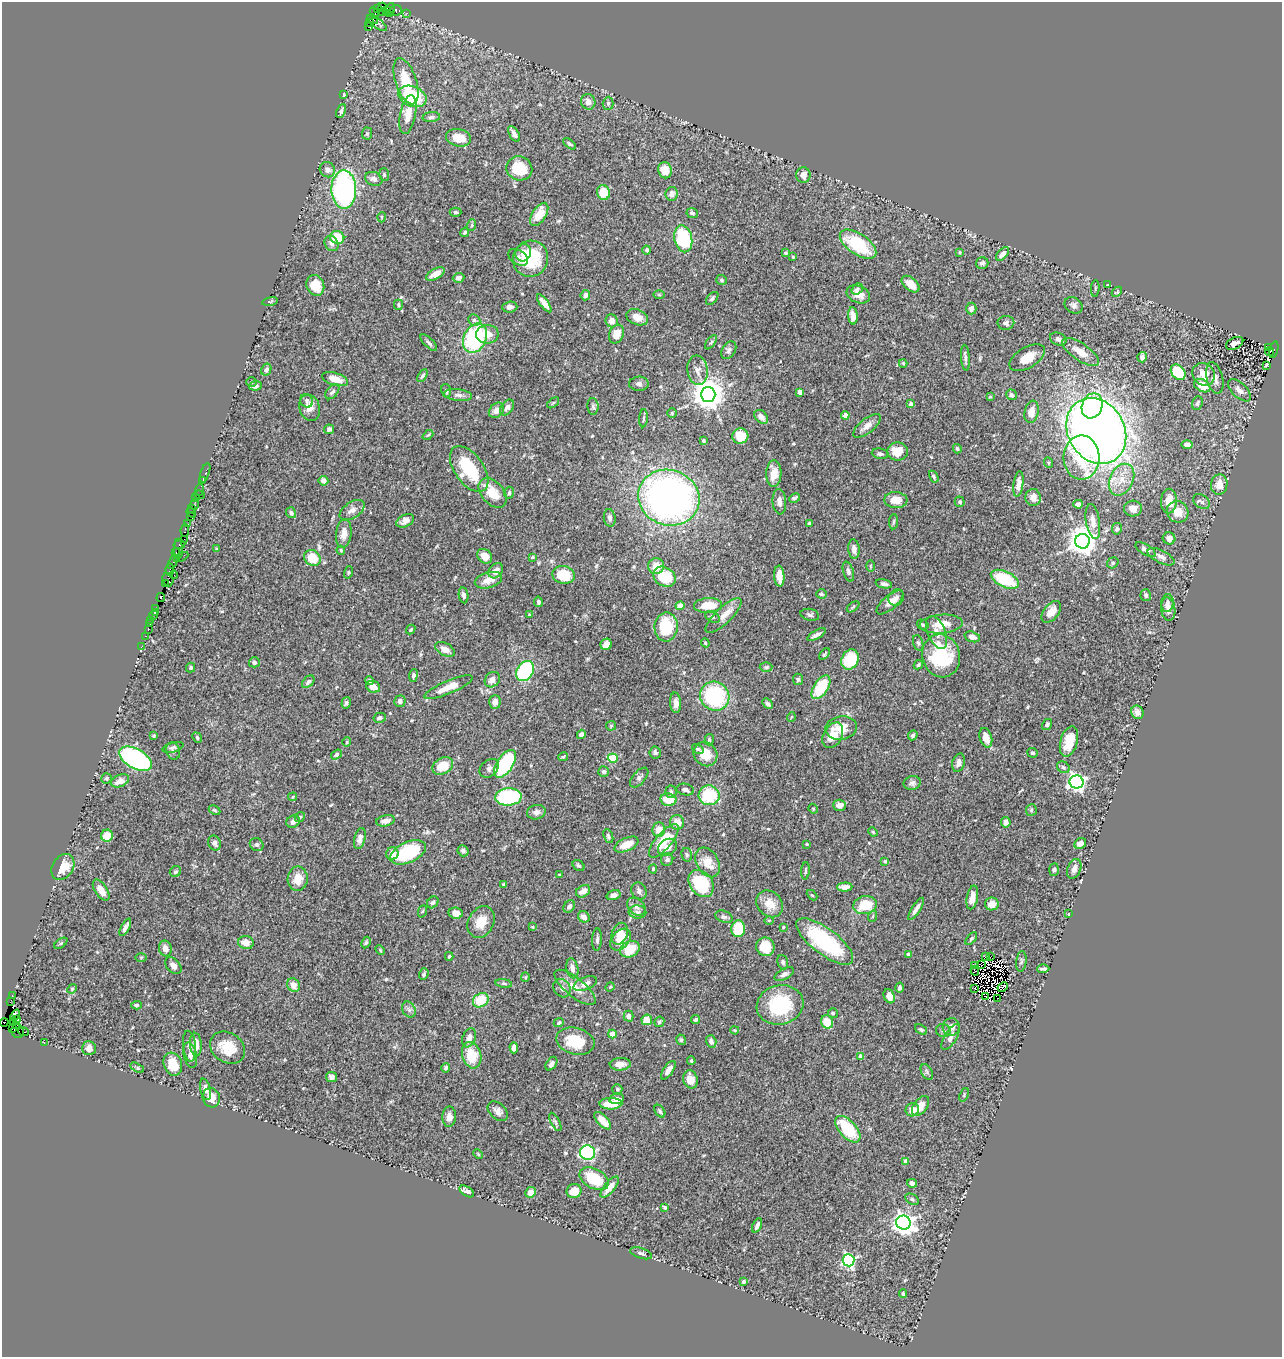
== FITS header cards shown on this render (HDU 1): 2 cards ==
NAXIS1  =                 1280
NAXIS2  =                 1355

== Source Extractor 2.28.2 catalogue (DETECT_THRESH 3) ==
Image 1280 x 1355 px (HDU 1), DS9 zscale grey, 1 PNG px = 1 image px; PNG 1284 x 1359 px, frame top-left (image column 1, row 1355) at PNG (2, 2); each listed source drawn as its Kron ellipse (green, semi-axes under 4 px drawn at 4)
Background 0.495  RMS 0.025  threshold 0.0757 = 3 sigma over >= 5 px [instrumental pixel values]
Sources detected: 548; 11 with non-positive FLUX_AUTO (blend fragments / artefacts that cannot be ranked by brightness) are neither listed nor drawn; of the other 537, the 500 brightest by FLUX_AUTO listed and drawn (37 fainter detections omitted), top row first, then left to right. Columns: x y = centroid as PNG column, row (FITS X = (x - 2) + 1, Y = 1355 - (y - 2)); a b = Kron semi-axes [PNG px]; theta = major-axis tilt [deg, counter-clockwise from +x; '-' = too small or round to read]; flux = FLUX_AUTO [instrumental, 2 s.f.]
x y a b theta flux
383 7 4 3 - 19
377 9 3 2 - 22
391 9 5 4 - 67
386 10 4 3 - 39
395 11 6 5 - 56
374 13 6 3 -65 42
382 13 3 2 - 210
407 13 2 2 - 12
389 14 4 2 - 12
373 19 6 2 -35 22
369 23 4 3 - 14
377 23 12 5 -35 3.8
368 26 3 2 - 12
406 81 24 10 -72 51
344 94 4 2 - 2
412 96 15 10 -23 88
588 102 8 7 - 11
608 103 6 5 - 3.1
341 111 7 4 64 4.9
408 114 19 8 79 22
431 117 9 5 5 4.9
367 134 6 5 - 2.7
514 134 9 4 -60 6.3
459 138 13 8 -12 34
570 144 8 4 -38 3.2
519 168 13 12 - 52
327 170 8 7 - 8.9
665 170 8 6 -78 24
384 175 6 5 - 3
803 175 8 7 - 11
374 179 9 6 -22 7.4
344 189 19 12 -90 320
603 193 7 6 - 41
672 194 7 6 - 9.2
455 212 6 4 -1 3.5
692 213 5 5 - 4
539 214 13 6 57 31
382 217 5 3 - 1.7
472 225 6 3 72 2.2
465 232 5 4 - 3.4
337 237 7 6 - 48
683 239 14 9 -79 150
332 243 8 6 -60 7.1
858 244 21 10 -34 110
647 250 4 4 - 3.7
960 252 3 3 - 2.4
523 253 9 7 69 11
785 253 3 3 - 2.5
1003 254 8 4 47 9.3
518 257 11 7 -34 6.4
793 257 4 3 - 1.7
530 259 18 17 - 76
982 263 6 5 - 5
435 274 10 5 29 17
459 278 6 5 - 5.6
722 280 5 5 - 3
910 284 10 6 -40 21
315 285 10 8 -70 30
1108 285 3 3 - 2.4
1095 288 8 3 85 2.5
857 289 6 5 - 4.7
1117 292 6 4 45 2.4
858 294 12 8 -22 16
585 295 5 4 - 7
659 295 6 4 0 2.1
712 298 8 4 48 3.8
270 301 8 3 12 2.3
544 303 11 4 -54 11
398 305 5 4 - 2.8
1074 305 9 7 -34 6.5
510 307 7 5 4 6.8
971 308 6 5 - 6.7
853 316 9 4 -86 12
637 317 11 7 -22 16
474 320 6 5 - 3.8
612 321 6 6 - 13
1006 323 8 7 - 5.4
487 334 11 9 0 18
616 334 9 7 66 19
475 338 15 11 64 180
1058 339 8 6 -23 6.6
711 342 8 4 53 2.8
429 343 11 4 -44 4.7
1235 343 9 5 27 12
1269 347 3 3 - 46
729 350 9 6 57 5.6
1274 350 8 3 76 140
1270 351 5 3 - 55
1081 352 21 8 -35 23
1142 357 5 5 - 5.7
965 358 13 4 -86 4.9
1027 358 20 10 30 26
903 363 4 3 - 2
1266 365 3 2 - 1.7
266 370 6 5 - 5.6
698 370 15 10 -83 13
1178 372 8 6 -49 69
1204 374 12 10 -50 23
422 376 7 4 58 4
1215 378 16 8 -76 10
335 379 13 6 -17 21
251 382 5 5 - 2.8
639 384 10 7 1 4.7
255 386 6 5 - 7.8
1202 386 9 6 -29 31
1239 390 14 7 -45 9.9
446 391 7 5 -79 3.6
332 392 9 5 49 4.6
800 392 4 4 - 13
458 395 14 6 -7 7.4
708 395 7 7 - 3400
1011 395 5 5 - 4.8
990 397 4 3 - 1.7
307 401 7 6 - 4
553 403 7 3 37 2.2
1197 403 7 5 68 3.8
911 404 4 3 - 7.9
593 406 8 5 -87 4.4
1092 406 13 10 68 120
310 408 13 10 -72 15
507 408 9 5 55 5.9
496 410 9 6 45 8.6
1032 412 11 7 78 15
672 413 4 4 - 2.1
845 415 4 4 - 25
761 417 8 5 -45 11
643 418 9 3 86 2.8
867 426 17 7 39 14
329 429 5 4 - 5.1
1096 431 34 28 -59 2100
428 435 6 3 43 2.1
740 436 8 7 - 39
703 441 3 3 - 3.3
1187 445 6 4 0 7.3
957 449 4 4 - 3.1
898 451 10 9 - 30
880 454 8 5 -9 4
1082 458 22 18 90 73
1049 463 5 3 - 1.8
469 469 26 14 -54 92
205 473 10 2 72 13
774 474 13 7 89 18
934 477 6 4 -61 2.7
1121 480 16 11 65 27
202 481 3 2 - 4.7
323 481 5 5 - 8.3
1018 484 13 5 82 12
1219 485 10 8 81 16
199 490 6 3 70 81
492 493 17 11 -48 36
509 493 6 4 73 3.2
199 495 6 2 -5 9.9
196 498 3 2 - 5.7
669 498 31 27 -19 860
795 498 6 4 27 3.7
1033 498 8 7 - 16
896 500 11 8 -3 21
1169 501 12 8 88 22
779 502 13 6 -86 9.9
960 502 5 5 - 3.3
1202 502 9 6 -35 4.8
195 504 5 3 - 48
1078 504 5 4 - 9.1
192 509 4 3 - 33
1133 509 9 8 - 12
352 510 14 8 34 10
1178 512 11 10 - 22
191 513 5 3 - 46
291 513 5 5 - 4.2
190 516 3 2 - 30
610 518 9 6 -82 5.4
405 521 9 6 29 10
1093 521 18 7 -80 14
893 522 8 3 84 2.4
809 523 4 3 - 5.7
188 524 3 2 - 35
1117 529 6 5 - 5.4
185 530 6 3 82 50
344 534 14 7 83 14
1169 538 6 6 - 10
184 539 2 2 - 9.3
1082 541 7 7 - 2600
179 545 6 3 10 50
178 549 10 3 -89 69
217 549 3 3 - 2.3
854 549 10 5 -86 7.6
341 550 4 3 - 1.7
1146 550 11 5 -32 8.2
176 553 4 2 - 40
485 556 8 6 -45 16
181 557 8 3 26 53
532 557 4 3 - 2
1161 557 14 6 -27 7.9
312 558 9 7 -38 47
173 562 7 3 65 120
1113 563 6 5 - 3.6
656 566 8 8 - 23
870 566 6 4 90 1.8
170 569 6 3 80 76
496 571 8 6 49 11
349 572 6 4 73 2.2
848 572 10 5 -74 5.4
174 575 4 2 - 23
564 575 11 8 -10 57
779 576 10 5 -86 17
665 577 12 9 -31 63
1005 579 15 7 -25 81
168 580 7 5 -68 99
488 580 14 7 15 18
165 584 3 3 - 20
884 584 8 4 -12 4.6
821 594 5 4 - 3.4
464 595 8 5 -82 6.1
1146 595 6 5 - 4.6
161 598 4 3 - 38
896 598 8 7 - 6
538 602 5 4 - 4.3
890 602 16 7 40 13
1167 603 9 6 84 5.8
708 605 14 7 3 32
680 606 4 4 - 18
853 607 7 3 38 2.4
156 609 3 3 - 22
1168 609 12 7 -82 11
155 612 4 2 - 59
1051 612 12 7 51 17
153 615 4 3 - 30
529 615 4 3 - 1.9
724 615 23 8 44 18
810 615 9 5 -13 4.6
713 617 8 5 -28 3.3
151 620 3 2 - 9.4
150 624 2 2 - 6.5
941 624 21 9 4 25
923 625 6 5 - 2.7
666 627 14 11 88 87
148 630 2 2 - 16
411 630 5 4 - 2.9
937 632 17 9 -67 15
817 635 10 3 30 6.1
146 636 3 2 - 22
972 637 8 5 -18 7.8
705 643 4 4 - 1.6
918 643 8 5 -73 3.3
606 644 6 5 - 12
141 647 2 2 - 9.6
445 649 10 6 -29 12
825 654 7 3 55 2.3
941 656 22 19 -74 110
850 659 10 8 62 79
254 662 5 5 - 4.2
918 665 5 4 - 2.9
191 667 5 4 - 2.6
766 667 6 4 1 2.7
525 671 11 8 60 150
413 675 6 4 82 4.8
798 679 6 5 - 3.4
492 680 8 7 - 11
369 681 4 4 - 3.7
308 682 7 5 43 4.8
373 687 7 5 -24 13
449 687 26 6 23 28
821 687 13 7 56 71
715 696 15 14 - 160
400 701 6 5 - 5.5
495 702 7 5 88 7.9
346 703 6 4 71 3.7
676 703 10 5 -86 9.5
767 704 6 3 -44 5.3
1137 712 7 6 - 11
791 717 5 3 - 1.6
380 718 6 5 - 4.6
1047 724 6 5 - 4.5
611 726 5 5 - 1.9
841 728 16 11 9 30
581 734 5 4 - 6.3
833 735 14 9 61 31
913 735 5 4 - 3
153 736 4 4 - 2.6
197 738 5 4 - 2.4
986 738 10 6 -72 17
709 740 6 4 76 2.9
1069 741 15 8 74 32
347 742 4 4 - 1.8
173 747 11 4 15 4.3
698 749 6 4 -35 3.8
173 751 9 7 -70 4.9
655 752 6 5 - 3.7
1032 753 5 5 - 3.3
705 754 13 11 -50 30
336 755 6 4 33 4.3
563 757 5 4 - 1.8
613 758 5 4 - 68
136 759 18 10 -29 310
959 763 9 6 73 8.9
505 764 15 8 57 150
443 766 11 8 28 35
1063 767 7 5 -33 3.4
489 768 11 8 43 6.9
604 772 5 5 - 4
106 778 5 5 - 2.4
639 778 12 6 49 5.9
120 781 9 6 22 16
1077 782 7 6 - 630
912 783 8 7 - 5.7
685 790 9 6 -12 6.5
671 792 6 5 - 4.1
709 795 10 10 - 85
293 797 4 3 - 2
508 797 13 8 4 170
668 800 8 6 -11 33
840 805 6 5 - 9.6
813 809 5 4 - 1.7
214 810 6 4 -27 2.2
1031 810 6 5 - 2.9
536 812 9 7 13 7.6
300 817 5 4 - 2.3
385 821 9 5 11 9.9
293 822 7 6 - 8.1
677 822 7 7 - 19
1006 822 5 5 - 10
659 829 7 6 - 15
873 832 5 4 - 2
107 836 6 6 - 28
608 836 7 4 -68 3.3
360 838 11 5 76 8.7
664 841 21 8 49 54
214 843 8 6 -64 6.4
1080 843 6 5 - 8
626 844 13 6 24 26
807 844 3 2 - 1.8
257 845 7 6 - 4.3
667 847 10 8 30 12
463 851 6 5 - 5.1
408 852 19 10 25 110
392 854 6 6 - 15
687 855 7 5 -75 3.4
667 859 6 6 - 3.7
885 861 4 4 - 2.8
708 862 16 11 -60 27
579 865 6 5 - 3.3
63 867 14 10 56 34
653 869 4 4 - 2.6
1054 869 6 5 - 2.8
1074 869 10 6 67 8.8
806 871 8 3 86 2.3
175 872 6 5 - 3
559 875 3 2 - 1.8
298 879 12 10 86 25
701 883 15 11 -53 90
504 885 4 3 - 2.5
845 887 7 4 3 12
101 890 12 6 -56 18
583 891 7 5 33 12
639 891 9 7 -65 6.1
614 895 7 5 17 11
812 895 6 4 -44 1.8
972 898 12 5 79 20
433 902 6 5 - 5
770 904 15 12 -46 23
992 904 7 6 - 17
865 905 12 9 9 46
569 906 7 5 56 7.2
636 907 10 7 -43 8
916 909 13 4 58 7.6
423 911 6 4 69 2.3
637 912 9 6 -1 5.6
456 913 7 5 -7 11
1069 914 3 2 - 1.7
873 916 5 3 - 2
584 917 6 5 - 11
724 917 9 6 -20 5.1
769 920 5 3 - 1.6
481 922 16 12 61 30
125 927 9 4 62 6.3
532 927 4 3 - 1.7
783 927 3 3 - 1.9
738 929 8 7 - 52
620 934 11 7 68 25
971 939 7 4 52 2.9
597 940 11 5 87 5
620 940 12 8 49 29
825 941 34 13 -37 150
61 943 7 4 35 2.4
246 943 8 6 -12 15
366 943 6 4 63 2.4
765 947 9 9 - 35
165 948 8 6 -73 9.6
630 949 10 8 26 43
380 950 6 3 -47 1.6
908 954 4 3 - 3.1
449 956 4 3 - 2.5
141 957 5 3 - 1.7
985 957 3 2 - 4
990 957 2 2 - 1.6
1021 961 10 5 84 4
783 962 7 5 -72 3.9
975 965 3 2 - 3
981 965 3 2 - 1.9
173 966 10 6 -49 7.9
572 968 10 6 -79 8.4
1043 969 6 3 2 3.9
975 971 5 2 - 4.4
424 974 6 4 68 2.6
784 974 10 5 28 6.1
525 977 5 4 - 1.8
504 983 8 4 -9 3.4
585 984 12 6 22 8.8
293 985 7 6 - 14
575 987 25 9 -39 25
610 987 5 4 - 1.9
1003 987 5 3 - 2.7
562 988 10 8 -53 8.6
900 988 5 3 - 3.9
975 988 3 2 - 2.1
72 989 5 4 - 2.4
12 995 3 2 - 24
889 996 7 5 -68 10
986 997 3 2 - 3.4
997 998 2 2 - 3.2
481 1000 8 6 37 45
10 1002 3 2 - 26
136 1005 5 4 - 2.8
780 1005 23 19 14 110
409 1010 8 6 -55 5.3
833 1013 5 5 - 2.9
15 1015 6 3 52 35
628 1016 5 5 - 6.1
17 1019 4 3 - 160
696 1019 4 4 - 3.2
647 1020 5 5 - 23
4 1022 4 3 - 67
13 1022 3 3 - 120
659 1022 5 5 - 3.3
827 1022 7 6 - 27
559 1023 5 4 - 3.4
17 1025 3 3 - 25
951 1027 9 8 - 11
12 1029 2 2 - 4.8
735 1030 4 3 - 1.8
921 1030 6 4 -37 2.9
18 1031 7 6 - 150
943 1031 7 6 - 4.4
23 1032 5 2 - 44
612 1034 4 4 - 24
951 1037 14 6 59 9.5
469 1038 10 6 68 11
681 1040 5 5 - 3.1
575 1041 19 13 -15 51
711 1041 6 5 - 7
44 1042 2 2 - 11
196 1044 12 6 -86 21
189 1046 15 6 -84 9.6
89 1048 7 7 - 8.9
227 1048 19 14 -34 40
514 1048 5 4 - 10
190 1055 13 6 -76 8.1
472 1055 13 9 -74 48
860 1056 4 4 - 12
691 1061 4 3 - 2
173 1064 12 9 -71 38
551 1064 8 5 55 6.4
620 1064 10 6 4 14
137 1068 7 4 -29 2.6
446 1068 5 4 - 4.1
668 1070 10 5 55 12
927 1072 8 5 -61 3.9
332 1077 5 5 - 6.2
690 1079 9 7 -76 17
206 1089 11 5 -76 8.6
617 1089 5 5 - 2.5
964 1095 7 4 68 2.1
211 1098 10 8 -72 17
617 1099 7 5 8 9.5
611 1104 11 6 1 32
921 1106 11 6 53 22
912 1110 7 6 - 17
498 1111 11 8 -44 9.4
660 1111 7 4 -54 3.5
449 1117 10 6 88 9.5
603 1121 11 5 -48 18
555 1122 10 4 -62 4
848 1129 16 8 -47 75
588 1153 8 7 - 300
478 1154 5 3 - 1.7
906 1161 4 4 - 11
594 1179 16 10 -27 65
912 1183 5 4 - 6.7
610 1187 13 5 50 17
467 1191 8 4 -33 8.4
574 1191 7 7 - 18
530 1192 5 5 - 13
912 1199 7 5 -30 3.2
665 1207 4 3 - 2.8
903 1223 7 7 - 1300
757 1225 8 3 65 5.9
641 1253 11 5 -18 4.6
849 1260 6 6 - 270
744 1281 3 3 - 3.5
903 1294 4 3 - 1.8
At the frame edge (FLAGS 8, measured only in part): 1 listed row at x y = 4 1022
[37 fainter detections neither listed nor drawn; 11 non-positive-flux detections neither listed nor drawn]